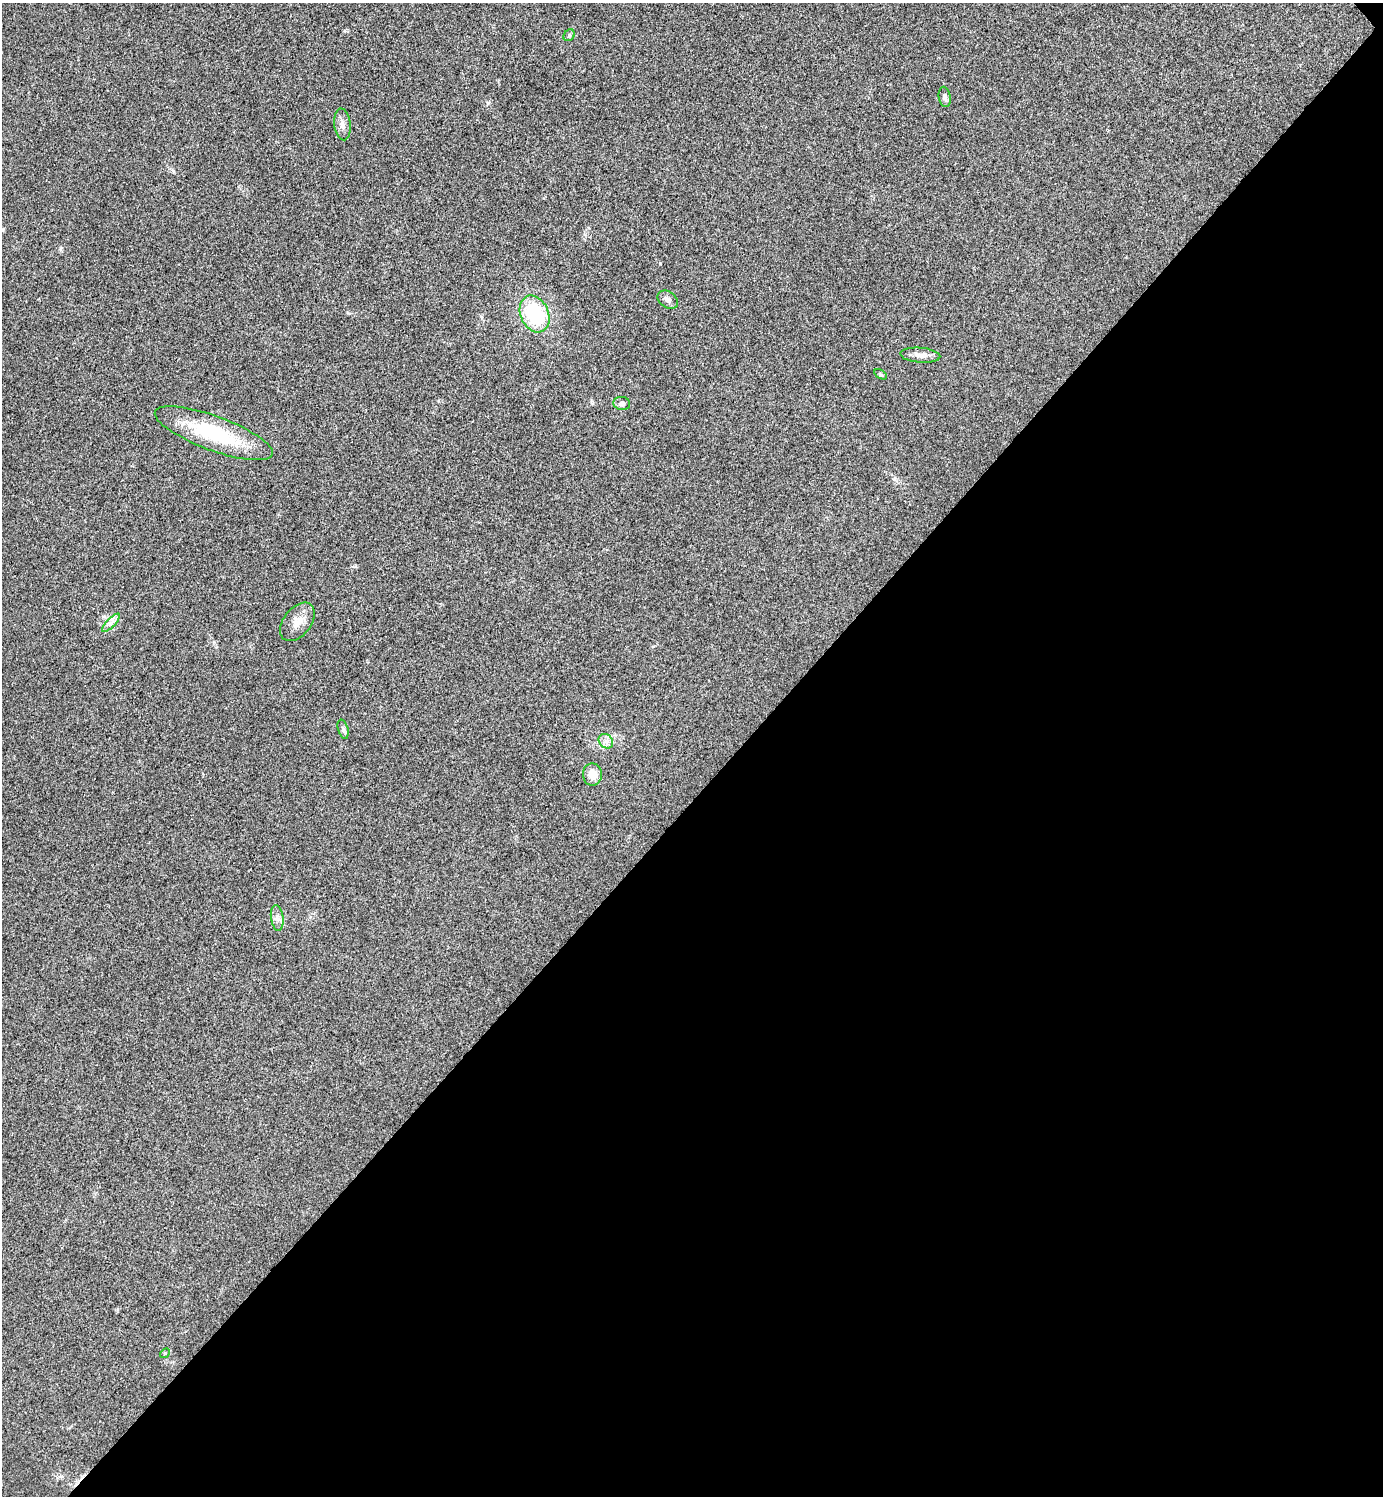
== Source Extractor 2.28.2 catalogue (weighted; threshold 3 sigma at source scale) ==
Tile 12 of 4 x 4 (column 4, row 3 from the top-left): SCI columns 4314-5694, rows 1523-3016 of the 6006 x 6006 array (HDU 1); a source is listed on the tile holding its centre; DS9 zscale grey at full resolution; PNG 1385 x 1498 px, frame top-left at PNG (2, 3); each listed source drawn as its Kron ellipse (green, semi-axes under 4 px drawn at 4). Shown black and unused: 47% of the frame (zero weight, under 3 of 4 exposures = <1% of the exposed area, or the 3 px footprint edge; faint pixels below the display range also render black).
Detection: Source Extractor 2.28.2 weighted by HDU 2 'WHT'; one run over the whole footprint, this tile lists its part. Background 0.0189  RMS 0.0055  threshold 0.0248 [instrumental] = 3 sigma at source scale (4.5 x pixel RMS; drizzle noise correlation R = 1.50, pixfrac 1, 0.05/0.05 arcsec/px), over >= 5 px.
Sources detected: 16; all 16 listed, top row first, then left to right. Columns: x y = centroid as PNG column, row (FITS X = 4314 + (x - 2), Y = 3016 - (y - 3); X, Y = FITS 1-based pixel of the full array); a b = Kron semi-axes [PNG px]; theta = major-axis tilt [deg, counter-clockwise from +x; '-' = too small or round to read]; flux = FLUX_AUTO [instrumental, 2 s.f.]
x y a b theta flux
569 35 6 5 - 0.96
945 97 10 6 -81 1.6
342 124 16 8 -83 3.3
668 300 11 8 -37 2.2
535 314 19 14 -66 38
920 355 20 7 -5 3.8
880 374 7 4 -32 0.77
622 403 8 6 -7 1.8
214 433 62 17 -20 40
297 622 22 13 52 6.5
111 623 12 4 46 2.1
343 729 10 5 -74 1.3
606 741 8 6 -43 2.1
592 774 11 9 90 6
277 918 13 6 -83 2.7
165 1353 5 4 - 0.63
Unlisted compact peaks at least as high as the median listed source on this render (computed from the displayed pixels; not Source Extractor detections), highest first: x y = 660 263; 488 103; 348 313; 60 248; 894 479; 355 566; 61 1476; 173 171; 592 403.